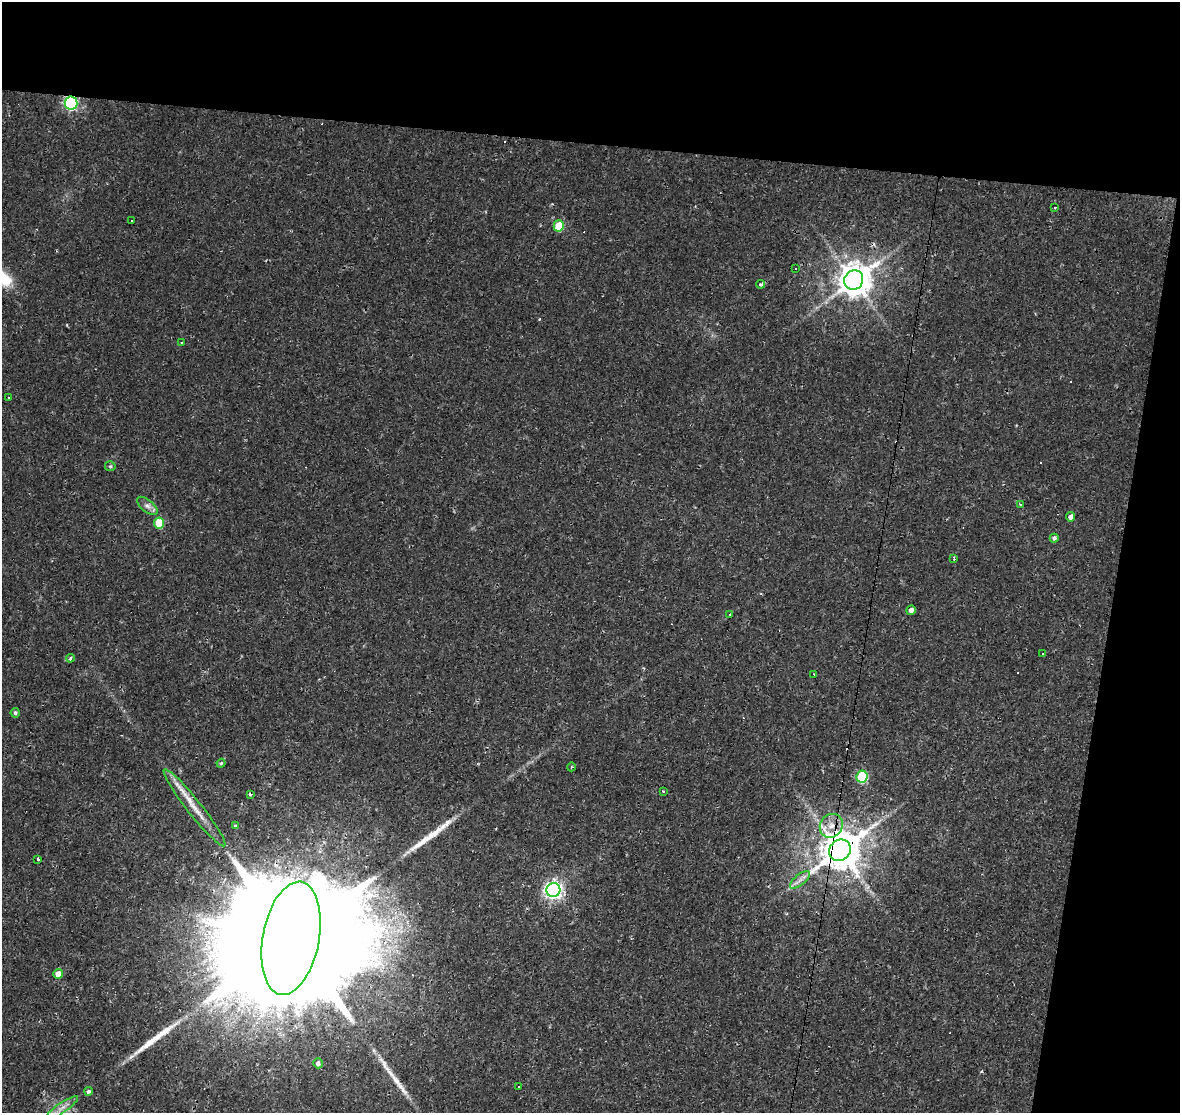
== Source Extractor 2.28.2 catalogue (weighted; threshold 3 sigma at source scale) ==
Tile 2 of 2 x 2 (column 2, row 1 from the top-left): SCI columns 1179-2356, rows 1236-2346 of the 2356 x 2456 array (HDU 1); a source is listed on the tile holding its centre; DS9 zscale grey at full resolution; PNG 1182 x 1115 px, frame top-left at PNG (2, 2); each listed source drawn as its Kron ellipse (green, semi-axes under 4 px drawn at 4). Shown black and unused: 18% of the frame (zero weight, under 2 of 3 exposures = <1% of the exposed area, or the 3 px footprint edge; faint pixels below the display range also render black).
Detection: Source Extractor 2.28.2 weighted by HDU 2 'WHT'; one run over the whole footprint, this tile lists its part. Background 0.00937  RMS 0.0025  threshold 0.011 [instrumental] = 3 sigma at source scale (4.5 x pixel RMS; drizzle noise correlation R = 1.50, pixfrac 1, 0.0396/0.0396 arcsec/px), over >= 5 px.
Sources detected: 53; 10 cosmic-ray / hot-pixel residue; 3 long thin detections or spike segments (spike, bleed or trail) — neither listed nor drawn; the other 40 listed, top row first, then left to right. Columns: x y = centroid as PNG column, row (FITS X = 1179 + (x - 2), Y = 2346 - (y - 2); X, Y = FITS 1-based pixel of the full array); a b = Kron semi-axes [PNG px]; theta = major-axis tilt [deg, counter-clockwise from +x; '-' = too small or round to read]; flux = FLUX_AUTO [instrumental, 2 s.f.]
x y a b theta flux
71 103 6 6 - 45
1055 207 3 2 - 0.26
132 221 3 3 - 0.36
559 226 5 5 - 8.7
795 268 2 2 - 0.2
854 280 10 9 - 520
761 284 4 3 - 0.85
181 343 3 3 - 0.46
9 397 3 3 - 0.47
110 466 5 5 - 0.42
1020 504 4 2 - 0.16
147 506 12 6 -39 1.1
1071 517 5 4 - 1.3
159 523 5 5 - 9
1054 538 4 4 - 0.6
954 559 3 3 - 0.8
911 610 5 4 - 1.1
730 614 3 3 - 0.67
1042 653 3 3 - 0.6
70 658 4 3 - 0.57
814 674 3 2 - 1
15 713 5 4 - 0.5
221 763 4 3 - 0.25
571 767 4 3 - 0.24
862 777 6 5 - 16
663 791 3 3 - 0.27
251 795 4 3 - 0.63
194 808 49 7 -52 5.2
235 826 4 4 - 0.37
831 826 12 11 - 3.1
840 850 11 10 - 870
38 859 3 3 - 0.64
800 880 12 5 40 1.3
553 890 7 7 - 100
291 938 57 28 79 27000
58 974 5 5 - 2.3
318 1063 5 4 - 1
519 1087 3 3 - 0.49
88 1091 4 4 - 0.87
62 1108 19 5 34 1.7
Overlapping masked pixels (flux is a lower limit): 4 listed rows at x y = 71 103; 831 826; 840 850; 291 938